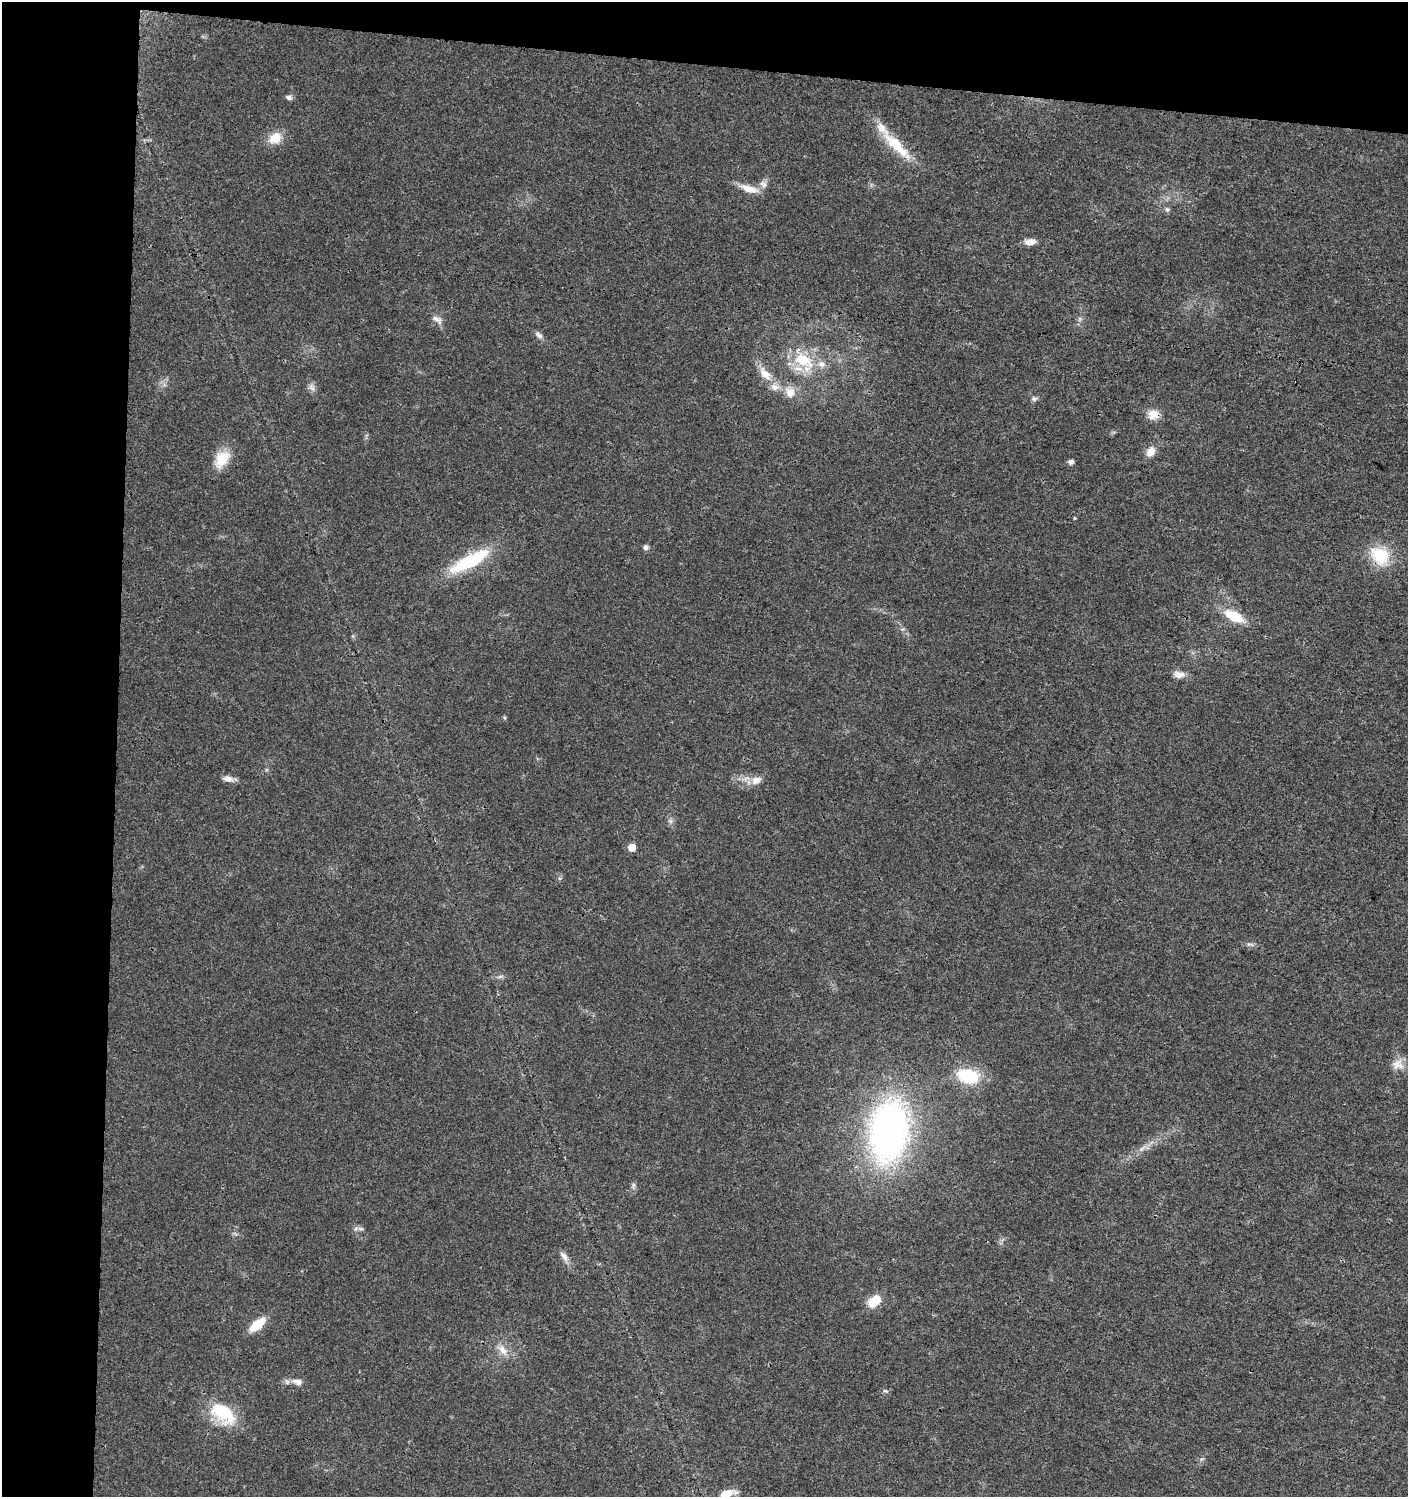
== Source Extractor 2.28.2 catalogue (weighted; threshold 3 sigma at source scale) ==
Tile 1 of 3 x 3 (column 1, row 1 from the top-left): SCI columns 238-1643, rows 3004-4498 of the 4737 x 4499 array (HDU 1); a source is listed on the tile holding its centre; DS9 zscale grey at full resolution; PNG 1410 x 1499 px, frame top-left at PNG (2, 2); no overlay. Shown black and unused: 12% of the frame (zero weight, under 3 of 4 exposures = <1% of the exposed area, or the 3 px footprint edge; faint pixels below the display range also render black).
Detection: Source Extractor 2.28.2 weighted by HDU 2 'WHT'; one run over the whole footprint, this tile lists its part. Background 0.0243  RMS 0.0031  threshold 0.014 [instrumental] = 3 sigma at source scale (4.5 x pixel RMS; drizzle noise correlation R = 1.50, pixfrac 1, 0.0396/0.0396 arcsec/px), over >= 5 px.
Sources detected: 45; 3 inside a brighter listed object's ellipse — not listed separately; the other 42 listed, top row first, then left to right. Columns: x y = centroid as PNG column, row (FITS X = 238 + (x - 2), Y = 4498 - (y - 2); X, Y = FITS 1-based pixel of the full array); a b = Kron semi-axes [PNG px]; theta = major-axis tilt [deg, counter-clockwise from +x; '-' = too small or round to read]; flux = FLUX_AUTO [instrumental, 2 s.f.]
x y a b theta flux
289 97 9 6 -13 0.97
275 138 16 12 31 5.1
897 146 53 13 -45 11
763 184 11 8 -50 1.5
749 188 26 9 -17 3.9
1167 209 7 6 - 0.7
1030 242 13 7 6 2.2
437 319 17 8 -31 1.9
539 335 12 6 -42 1.2
803 361 32 19 -42 12
765 374 21 11 -50 4.7
312 387 11 6 -53 1.3
790 392 15 13 -74 3.5
1034 399 7 6 - 0.8
1153 414 15 12 15 3.6
1150 452 12 9 52 3.1
222 459 25 16 56 6.7
1071 462 5 5 - 1.2
1074 518 5 3 - 0.26
646 547 6 6 - 0.93
1380 555 27 20 -39 11
469 561 52 14 28 19
1234 616 21 10 -27 9.1
1179 674 16 9 -7 2.2
504 718 6 4 -61 0.39
228 779 14 8 -10 1.9
756 780 16 10 26 2.7
670 821 7 5 -45 0.74
632 847 6 5 - 4.3
1398 1064 16 14 -12 3.4
968 1076 19 13 -14 17
888 1131 65 39 82 110
633 1185 9 4 82 0.72
361 1229 9 4 -1 0.83
564 1256 16 7 -56 1.8
874 1301 16 10 40 5.7
257 1325 17 8 40 7.4
503 1350 16 9 -53 3
297 1382 15 8 -12 2.2
886 1391 8 4 -26 0.56
223 1413 36 21 -38 14
727 1494 19 9 19 4.3
Overlapping masked pixels (flux is a lower limit): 2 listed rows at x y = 1153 414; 1380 555
Isophote crosses this tile's border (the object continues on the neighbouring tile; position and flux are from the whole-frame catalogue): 1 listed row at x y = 727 1494